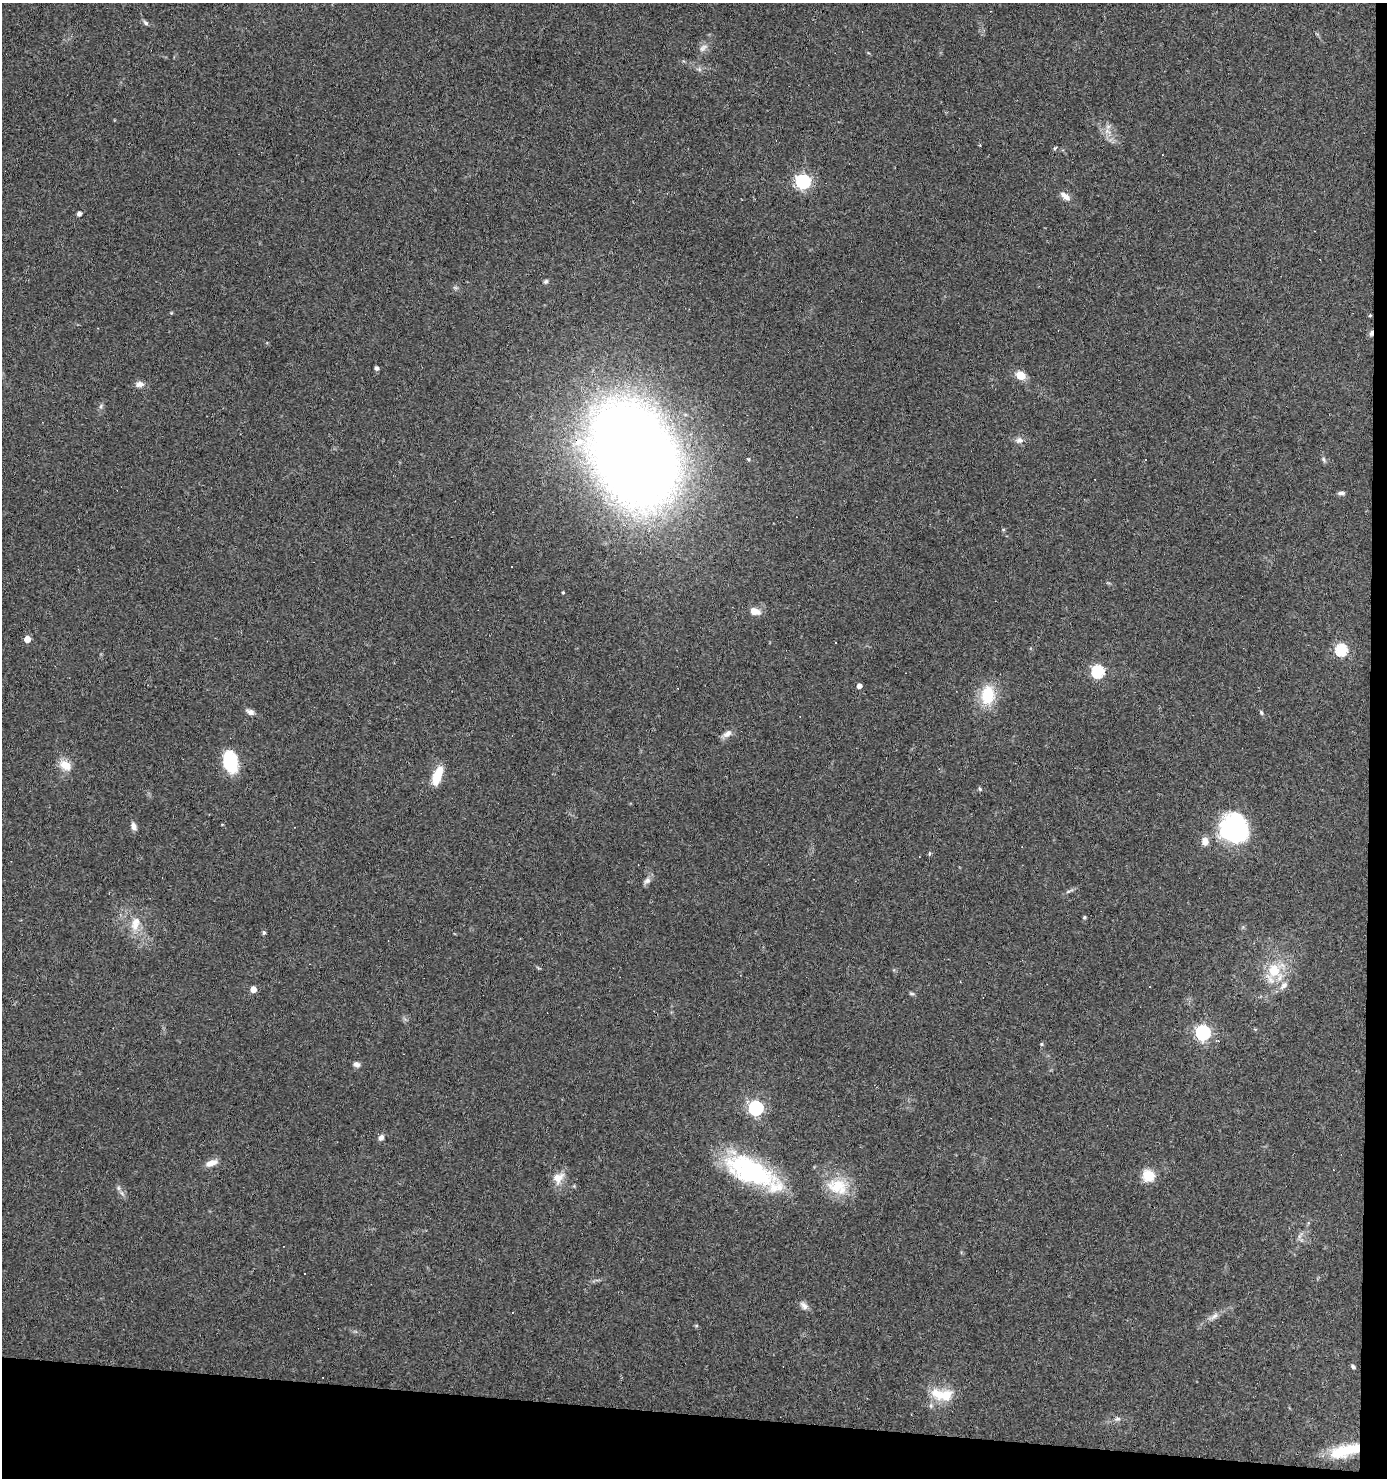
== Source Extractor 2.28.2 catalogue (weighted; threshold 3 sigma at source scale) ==
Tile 9 of 3 x 3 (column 3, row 3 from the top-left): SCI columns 2871-4255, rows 1-1476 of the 4453 x 4429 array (HDU 1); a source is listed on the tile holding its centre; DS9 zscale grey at full resolution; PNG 1389 x 1480 px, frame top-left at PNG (2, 3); no overlay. Shown black and unused: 6% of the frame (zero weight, under 3 of 4 exposures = <1% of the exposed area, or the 3 px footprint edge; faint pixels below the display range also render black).
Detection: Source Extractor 2.28.2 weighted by HDU 2 'WHT'; one run over the whole footprint, this tile lists its part. Background 0.0606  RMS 0.0051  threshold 0.0229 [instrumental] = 3 sigma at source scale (4.5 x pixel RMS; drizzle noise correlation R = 1.50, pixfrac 1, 0.05/0.05 arcsec/px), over >= 5 px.
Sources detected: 77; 10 cosmic-ray / hot-pixel residue — not listed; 1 inside a brighter listed object's ellipse — not listed separately; the other 66 listed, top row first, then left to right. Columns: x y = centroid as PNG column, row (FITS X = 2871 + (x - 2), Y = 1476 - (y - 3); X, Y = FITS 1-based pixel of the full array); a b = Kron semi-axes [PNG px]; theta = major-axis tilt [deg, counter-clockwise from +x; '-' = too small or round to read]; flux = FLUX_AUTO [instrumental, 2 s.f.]
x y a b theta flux
146 23 8 5 -41 1.1
703 48 14 6 41 2.3
1107 131 9 6 -19 2.5
1055 148 5 4 - 0.61
803 181 6 6 - 120
1065 196 14 7 -39 3.6
79 213 6 5 - 1.2
546 281 6 5 - 0.92
1370 315 4 4 - 0.47
1371 333 8 5 80 1.4
376 368 4 3 - 1.6
1020 375 7 6 - 10
140 384 10 8 -4 2.5
101 406 6 4 71 0.9
1019 440 10 8 -7 2.4
633 454 72 50 -62 1000
1323 459 7 5 -73 0.99
1341 493 7 4 -1 1.5
511 567 3 2 - 0.34
563 592 4 3 - 0.51
754 611 11 7 -15 5
27 639 5 5 - 8.6
1341 650 5 5 - 58
1098 671 6 6 - 69
859 686 4 4 - 3.1
988 695 16 12 85 21
250 712 11 6 -25 2.1
1261 713 6 4 -63 0.78
727 733 13 7 25 2.7
230 762 20 13 -76 25
65 765 16 10 -31 6.6
437 776 19 8 70 13
980 789 6 4 -60 0.71
222 824 4 3 - 0.36
134 826 9 6 -68 2.2
1234 828 30 27 -83 61
1205 841 9 8 - 3.5
929 853 6 3 82 0.65
647 881 10 7 28 1.9
1068 891 6 4 3 0.76
1084 917 4 3 - 0.78
135 923 22 12 73 7.7
264 933 5 4 - 0.98
1274 970 18 16 77 14
1284 985 14 7 43 2.6
253 989 5 4 - 6.6
912 994 8 4 -1 0.77
1203 1032 6 6 - 120
1041 1044 5 4 - 0.63
357 1064 8 6 -22 2
756 1108 6 6 - 110
381 1137 7 6 - 1.9
211 1163 16 7 18 4.1
750 1171 59 25 -24 69
1148 1176 12 11 - 11
558 1178 14 11 32 6
837 1186 29 21 7 16
118 1188 7 4 -89 1
1308 1223 6 4 72 0.64
304 1273 3 3 - 0.76
804 1306 13 8 -45 2.4
1214 1316 14 6 42 2.5
1353 1367 6 5 - 0.88
936 1393 23 14 -34 10
1117 1419 9 5 10 1.5
1345 1451 37 13 15 20
Overlapping masked pixels (flux is a lower limit): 3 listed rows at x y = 1371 333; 633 454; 1345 1451